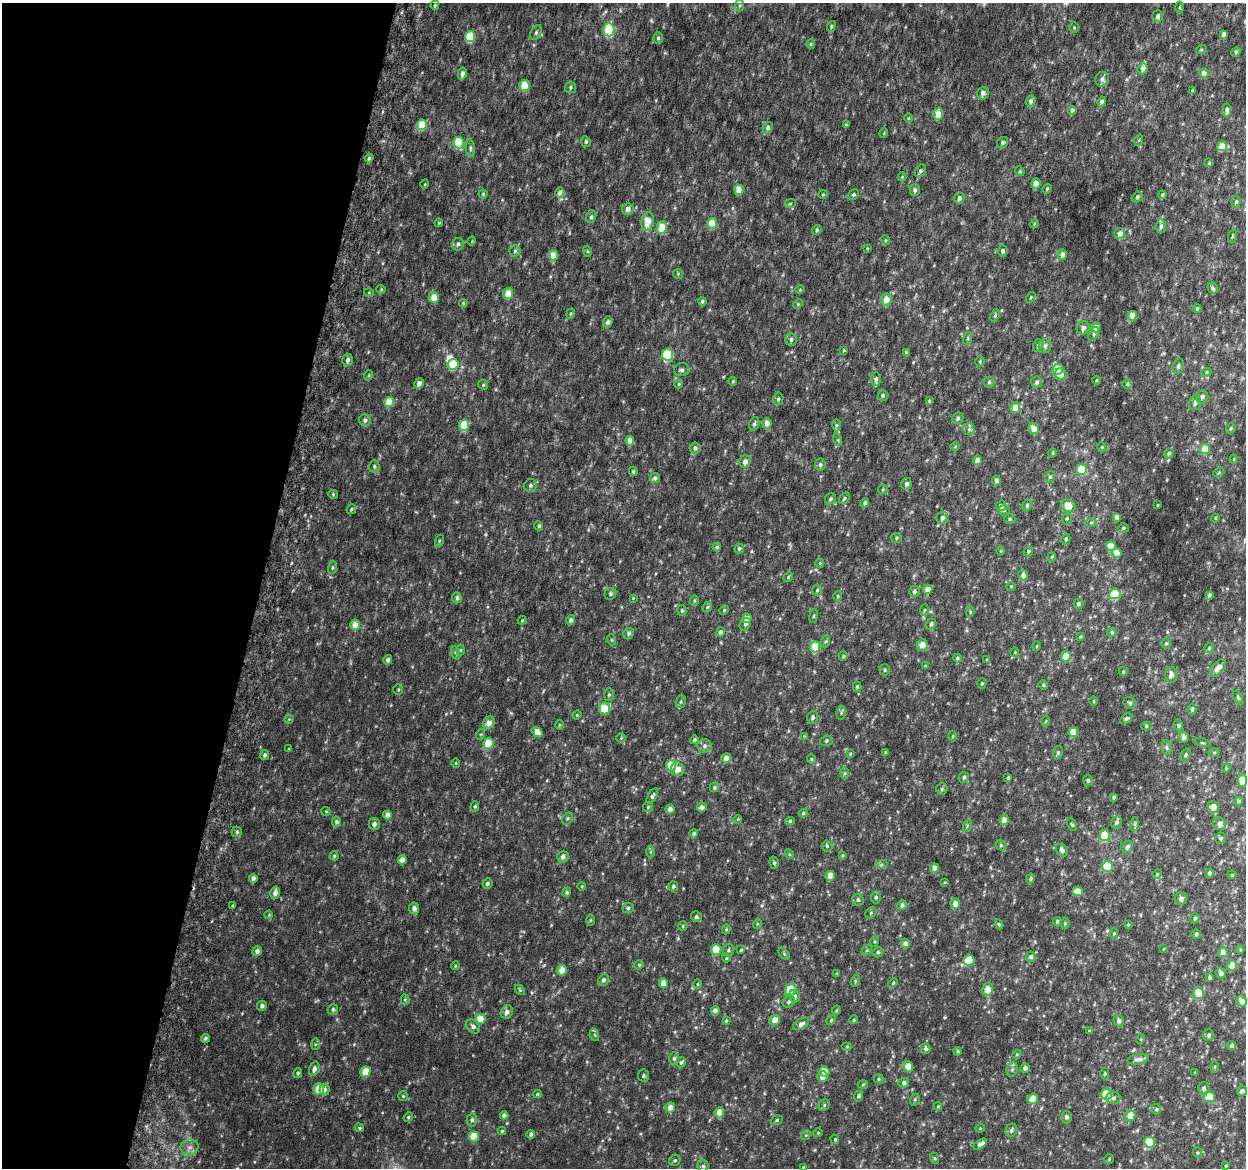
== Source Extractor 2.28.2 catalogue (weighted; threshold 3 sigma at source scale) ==
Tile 9 of 4 x 4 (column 1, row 3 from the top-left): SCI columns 50-1293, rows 1474-2639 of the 5084 x 5337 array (HDU 1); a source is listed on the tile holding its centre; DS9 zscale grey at full resolution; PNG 1248 x 1170 px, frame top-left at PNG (2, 3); each listed source drawn as its Kron ellipse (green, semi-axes under 4 px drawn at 4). Shown black and unused: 21% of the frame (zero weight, under 6 of 12 exposures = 5% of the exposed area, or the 3 px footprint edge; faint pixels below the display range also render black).
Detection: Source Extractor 2.28.2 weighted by HDU 2 'WHT'; one run over the whole footprint, this tile lists its part. Background 0.00184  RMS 0.0014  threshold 0.00563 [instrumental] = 3 sigma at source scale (4.09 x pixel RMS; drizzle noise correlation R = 1.36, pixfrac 0.8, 0.0396/0.0396 arcsec/px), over >= 5 px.
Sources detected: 493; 1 inside a brighter object's white glare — neither listed nor drawn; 4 inside a brighter listed object's ellipse — not listed separately; the other 488 listed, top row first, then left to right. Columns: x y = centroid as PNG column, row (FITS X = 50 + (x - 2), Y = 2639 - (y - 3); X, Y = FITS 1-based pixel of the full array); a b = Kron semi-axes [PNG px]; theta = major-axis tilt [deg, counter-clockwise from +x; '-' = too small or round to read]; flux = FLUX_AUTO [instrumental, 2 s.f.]
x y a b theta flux
435 5 5 3 - 0.14
740 5 6 4 83 0.15
1180 8 6 3 -90 0.14
1158 16 6 5 - 0.32
831 26 5 4 - 0.18
1074 28 5 4 - 0.16
609 30 6 5 - 6.3
536 32 8 5 63 0.25
1224 34 4 4 - 0.4
470 37 5 5 - 4.5
658 38 6 4 89 0.22
811 44 5 4 - 0.14
1201 50 5 3 - 0.11
1236 52 5 4 - 0.15
1143 69 6 5 - 0.46
1204 73 5 4 - 0.8
462 74 6 4 78 0.55
1102 79 7 6 - 0.4
524 85 5 5 - 2.6
570 87 6 5 - 0.22
1192 91 4 3 - 0.15
983 93 6 6 - 0.47
1031 101 5 4 - 0.35
1102 102 5 4 - 0.32
1072 110 4 4 - 0.32
1227 110 6 4 82 0.49
938 114 6 5 - 1.6
908 118 5 3 - 0.11
422 125 5 5 - 2.5
846 125 4 3 - 0.11
768 128 6 5 - 0.33
884 133 5 3 - 0.091
1139 140 5 3 - 0.11
459 142 6 5 - 4.3
586 142 5 5 - 0.23
1002 142 6 5 - 0.23
1222 146 5 5 - 2.1
470 148 8 4 -84 0.26
369 158 4 4 - 0.18
1209 163 4 4 - 0.13
920 171 7 5 60 0.28
1020 171 5 4 - 0.16
902 177 4 4 - 0.13
1036 183 5 4 - 0.85
425 184 5 3 - 0.087
1047 189 5 4 - 0.15
739 190 5 4 - 1.4
915 190 5 5 - 0.29
560 192 5 4 - 0.45
483 194 4 4 - 0.14
823 194 4 4 - 0.14
854 194 6 5 - 0.23
1162 195 4 3 - 0.16
1137 197 6 5 - 0.22
959 198 6 5 - 0.33
1236 202 6 4 84 0.23
790 204 6 3 20 0.13
628 209 6 5 - 0.71
591 217 6 5 - 0.25
648 221 9 6 79 1.7
439 223 4 3 - 0.13
712 223 5 5 - 2.6
1034 224 5 3 - 0.12
1161 226 7 5 85 0.36
662 227 6 5 - 2
817 230 5 4 - 0.18
1120 234 5 5 - 0.75
1232 236 7 3 72 0.16
885 240 5 3 - 0.12
472 241 4 3 - 0.086
458 244 6 5 - 0.29
867 248 3 3 - 0.095
515 251 5 5 - 0.18
587 251 5 3 - 0.14
1003 251 5 5 - 0.31
1062 254 5 5 - 0.46
553 255 5 5 - 1.3
678 274 5 5 - 0.13
1213 288 6 4 -61 0.24
381 289 4 4 - 0.14
800 290 5 3 - 0.096
369 293 5 3 - 0.1
508 293 5 5 - 1.4
434 297 6 5 - 1.5
1031 297 6 3 59 0.13
886 299 6 5 - 1.1
702 301 4 4 - 0.26
463 303 4 4 - 0.12
798 304 5 4 - 0.14
1197 309 4 3 - 0.18
571 314 5 4 - 0.14
995 316 6 4 64 0.17
1132 316 5 4 - 1.6
608 322 5 4 - 0.32
1083 328 7 6 - 0.47
1096 328 5 4 - 1.2
1094 334 7 4 61 0.23
968 338 6 4 72 0.16
791 339 6 6 - 0.34
1038 345 6 5 - 0.25
1045 346 7 6 - 0.37
844 350 3 3 - 0.13
906 352 4 4 - 0.13
668 355 6 5 - 7.7
348 360 6 5 - 0.38
980 361 5 4 - 0.14
453 364 5 5 - 3.5
1178 366 7 5 74 0.32
1058 369 5 5 - 2
682 370 7 6 - 0.33
1206 372 5 4 - 0.16
1061 374 6 6 - 0.97
369 375 5 3 - 0.13
876 379 7 5 -90 0.29
1096 380 4 3 - 0.11
733 381 4 4 - 0.13
989 382 5 5 - 0.24
1037 382 6 5 - 0.33
419 383 5 4 - 0.61
679 384 4 4 - 0.11
1127 384 5 4 - 0.17
483 385 5 4 - 0.18
883 395 5 5 - 0.24
1202 397 6 6 - 0.39
778 399 6 5 - 0.25
929 401 3 3 - 0.14
389 402 5 5 - 2.2
1195 403 7 6 - 0.44
1015 407 5 5 - 1.1
958 418 6 5 - 0.27
365 420 6 5 - 0.39
767 423 5 4 - 0.68
754 424 7 5 71 0.28
464 425 6 5 - 2.9
836 425 6 4 89 0.18
1034 428 5 5 - 1.2
969 429 6 6 - 0.26
1231 429 5 4 - 0.18
838 440 6 4 -72 0.14
630 441 5 4 - 1
955 447 5 3 - 0.11
1102 447 5 3 - 0.11
695 448 6 5 - 0.34
1205 449 5 5 - 1.5
1053 453 4 4 - 0.15
1169 453 5 4 - 0.2
1234 459 4 3 - 0.1
977 460 5 4 - 0.63
745 462 6 5 - 0.53
820 465 6 5 - 0.27
374 466 6 5 - 0.22
1082 470 5 5 - 4.3
633 471 5 3 - 0.17
1219 472 5 3 - 0.12
1050 477 6 4 61 0.21
655 478 5 5 - 0.3
996 480 5 4 - 0.33
906 484 6 5 - 0.38
530 486 6 6 - 0.29
883 489 5 4 - 0.15
333 494 5 4 - 0.12
844 498 6 4 51 0.2
830 499 6 5 - 0.26
865 503 5 4 - 0.32
1027 505 6 4 73 0.19
1157 505 3 2 - 0.072
1001 506 5 5 - 0.58
1068 506 7 6 - 1.8
351 509 5 4 - 0.15
1004 510 5 5 - 0.18
1117 517 4 4 - 0.54
942 518 6 6 - 0.46
1067 518 6 4 76 0.2
1215 518 4 4 - 0.11
1010 519 5 4 - 0.17
1091 522 6 4 1 0.17
539 526 5 4 - 0.2
1123 528 5 4 - 0.15
896 538 5 4 - 0.19
1066 539 6 4 77 0.18
439 541 6 4 71 0.15
1111 546 5 4 - 1.8
717 547 4 4 - 0.17
739 548 5 4 - 0.25
1001 551 4 3 - 0.099
1028 551 5 4 - 0.17
1117 553 5 4 - 1.4
1052 557 5 4 - 0.14
820 563 4 4 - 0.11
332 567 6 4 72 0.17
1023 575 6 5 - 0.58
788 577 5 4 - 0.15
1011 587 4 3 - 0.086
928 589 5 4 - 0.9
817 590 5 4 - 0.19
914 591 6 5 - 0.34
610 594 6 5 - 0.27
1115 594 5 5 - 5.4
1209 595 4 3 - 0.2
838 596 5 4 - 0.14
457 598 5 5 - 0.29
633 598 3 3 - 0.095
694 600 5 4 - 0.15
1078 604 5 5 - 0.26
707 607 5 4 - 0.16
724 610 5 4 - 0.12
924 610 6 4 87 0.14
682 611 5 4 - 0.22
970 612 5 4 - 0.14
814 616 7 3 81 0.16
747 618 5 4 - 0.99
522 620 4 4 - 0.12
571 620 4 4 - 0.45
745 624 7 5 57 0.27
931 624 5 5 - 0.32
355 625 5 5 - 1.1
720 632 5 4 - 0.29
1112 632 5 4 - 0.21
629 633 6 5 - 0.31
1080 637 3 3 - 0.11
612 640 5 3 - 0.11
826 641 6 4 70 0.17
1166 643 5 4 - 0.16
922 645 6 5 - 1
1037 646 5 3 - 0.095
815 647 5 5 - 3.1
1209 648 5 5 - 0.17
460 650 5 3 - 0.13
1015 652 5 3 - 0.096
456 653 7 4 -70 0.21
843 656 5 4 - 0.13
1065 656 5 5 - 1.3
957 658 4 4 - 0.21
987 659 3 2 - 0.09
388 660 5 4 - 0.3
925 666 4 3 - 0.11
1218 668 10 5 50 0.86
885 670 5 5 - 0.18
1123 672 4 4 - 0.14
1171 675 8 6 85 0.59
982 683 5 4 - 0.17
1043 685 5 4 - 0.15
857 687 5 4 - 0.2
398 690 5 4 - 0.16
609 695 6 5 - 0.22
1238 697 7 4 -64 0.19
1094 701 5 3 - 0.13
681 702 6 5 - 0.2
1130 703 7 5 -25 0.22
605 708 6 5 - 3.1
1192 709 5 4 - 0.2
841 713 7 5 79 0.2
577 715 4 4 - 0.12
813 717 7 5 71 0.29
289 719 4 4 - 0.11
1126 719 6 4 33 0.25
1046 721 5 3 - 0.11
489 723 6 5 - 0.92
559 725 5 3 - 0.12
1178 725 6 4 -70 0.16
1146 726 5 4 - 0.17
537 732 6 4 -37 1.1
1073 732 5 5 - 2.2
481 734 5 3 - 0.14
804 736 3 3 - 0.087
953 736 5 3 - 0.13
1184 737 5 5 - 0.58
621 738 5 5 - 0.17
694 740 4 4 - 0.25
826 741 6 5 - 0.23
488 743 5 5 - 2.9
1202 743 7 3 -13 0.14
704 746 7 7 - 0.39
1167 748 7 4 -83 0.23
289 749 3 3 - 0.1
885 752 4 3 - 0.12
1058 752 6 5 - 0.22
1214 753 5 4 - 0.15
850 754 4 3 - 0.12
265 755 5 4 - 0.26
1186 755 7 4 53 0.18
726 758 5 4 - 0.8
811 759 5 4 - 0.16
456 763 5 3 - 0.095
671 765 5 5 - 2.3
1226 768 4 4 - 0.11
678 769 6 6 - 1
845 773 6 4 89 0.19
964 777 5 5 - 0.28
1008 778 4 3 - 0.23
1088 780 5 5 - 0.25
1242 780 6 4 80 1.7
714 787 5 4 - 0.24
942 789 5 5 - 0.23
652 796 8 4 61 0.28
1114 797 4 3 - 0.21
1239 801 4 4 - 0.19
475 806 5 4 - 0.18
648 807 5 5 - 0.16
702 807 5 4 - 0.44
1213 807 6 5 - 0.97
670 809 4 4 - 0.65
326 811 5 4 - 0.14
803 813 4 4 - 0.17
387 815 4 4 - 0.65
567 818 6 5 - 0.2
738 819 4 3 - 0.091
1004 820 5 4 - 1
790 821 5 4 - 0.19
336 822 5 4 - 0.28
1116 822 6 5 - 0.3
374 824 5 5 - 0.47
1072 824 6 4 -62 0.16
1135 824 7 4 89 0.23
1220 824 6 6 - 0.56
967 826 6 4 72 0.14
237 832 5 5 - 0.26
694 833 4 4 - 0.31
1105 835 5 5 - 4.2
1221 838 5 5 - 0.21
1001 845 5 5 - 0.2
827 846 5 5 - 0.2
1127 847 6 5 - 0.44
1062 850 7 5 -53 0.4
650 852 6 4 89 0.15
789 854 5 4 - 0.14
842 855 4 3 - 0.12
334 856 4 4 - 0.15
563 857 6 5 - 0.49
402 860 4 4 - 0.71
774 863 6 5 - 0.22
881 865 6 4 19 0.17
1107 866 5 5 - 4.4
934 868 4 4 - 0.75
1210 873 4 4 - 0.26
1157 874 5 4 - 0.13
1232 875 4 4 - 0.12
830 876 5 4 - 1.2
253 878 5 4 - 0.48
1030 879 5 4 - 0.23
945 882 4 3 - 0.1
487 883 5 5 - 0.31
582 886 4 2 - 0.091
673 886 5 5 - 0.23
1078 891 5 5 - 1.3
567 892 5 4 - 0.2
275 893 6 4 77 0.52
876 897 6 5 - 0.23
1181 898 7 6 - 0.3
858 900 6 5 - 0.23
955 903 5 5 - 0.74
902 905 5 4 - 0.33
233 906 4 3 - 0.13
414 908 6 5 - 0.51
628 908 5 5 - 0.24
871 913 6 5 - 0.18
269 915 4 3 - 0.1
696 917 5 5 - 0.27
1195 918 5 4 - 0.21
590 920 6 4 89 0.14
1057 922 4 4 - 0.31
1065 923 5 4 - 0.16
757 924 5 3 - 0.12
999 924 5 4 - 0.18
1128 924 4 3 - 0.12
683 926 5 4 - 0.15
726 929 5 4 - 0.15
1114 933 5 4 - 0.17
1196 934 5 4 - 0.18
874 942 5 3 - 0.14
905 943 5 4 - 0.55
1163 949 4 2 - 0.078
716 950 5 5 - 3
728 950 6 5 - 0.25
741 950 4 3 - 0.13
867 950 6 4 45 0.17
1240 950 4 4 - 0.13
257 951 5 4 - 0.42
878 952 5 5 - 0.24
1223 952 5 4 - 1.3
784 954 7 4 -46 0.15
1031 957 5 5 - 0.36
726 958 4 4 - 0.13
969 960 5 5 - 2.9
639 965 4 4 - 0.14
455 966 4 3 - 0.11
1232 966 5 5 - 1.4
562 970 5 5 - 1.4
1221 973 5 5 - 0.38
837 974 3 3 - 0.13
1210 978 4 3 - 0.17
603 980 6 5 - 0.36
855 981 6 4 73 0.15
663 983 5 4 - 1.1
893 983 5 3 - 0.12
697 984 5 3 - 0.12
988 989 6 5 - 1.3
520 990 6 4 -47 0.15
791 990 6 5 - 3.3
1199 993 5 5 - 2.8
794 996 6 5 - 0.5
405 999 5 4 - 0.15
1242 1001 5 5 - 0.93
789 1002 6 5 - 0.24
262 1006 5 4 - 0.36
333 1009 5 5 - 0.24
836 1010 5 3 - 0.13
715 1011 4 4 - 0.68
507 1012 7 6 - 0.56
480 1019 5 5 - 1.6
775 1020 5 4 - 1.2
831 1020 5 4 - 0.15
854 1020 4 4 - 0.17
726 1021 4 4 - 0.13
1119 1021 6 5 - 0.44
801 1024 9 5 30 0.42
473 1026 8 6 -42 0.43
1089 1030 4 3 - 0.11
595 1035 6 4 -71 0.18
1209 1035 6 5 - 0.29
205 1038 4 4 - 0.22
1141 1039 5 3 - 0.11
315 1044 6 4 88 0.19
1232 1045 4 4 - 0.43
847 1046 5 3 - 0.11
926 1049 5 5 - 0.38
958 1051 4 3 - 0.15
1017 1054 5 3 - 0.11
674 1058 6 5 - 0.24
1138 1059 11 5 9 0.43
681 1062 5 4 - 0.24
908 1067 5 5 - 1.5
1215 1067 6 4 89 0.15
1025 1068 4 4 - 0.45
314 1069 7 5 73 0.48
1012 1069 7 5 69 0.28
825 1071 5 4 - 1.6
365 1072 5 5 - 2
298 1073 5 4 - 0.22
1195 1073 3 3 - 0.11
1105 1074 6 4 90 0.17
643 1076 6 5 - 0.21
822 1077 5 5 - 1.1
878 1079 5 4 - 0.16
904 1083 5 5 - 0.33
863 1085 5 3 - 0.13
1204 1088 6 5 - 0.29
318 1089 5 5 - 1.9
325 1090 6 5 - 0.37
1242 1091 5 5 - 0.47
537 1094 4 4 - 0.15
1106 1094 5 5 - 3.2
403 1096 5 5 - 0.15
858 1096 5 4 - 0.26
1209 1097 6 5 - 2.6
1113 1098 7 6 - 0.34
1033 1099 5 5 - 1.8
915 1100 6 4 71 0.19
824 1105 6 5 - 0.21
938 1106 4 3 - 0.093
670 1107 5 5 - 0.99
1156 1109 5 4 - 0.19
719 1112 5 4 - 1.2
504 1115 4 4 - 0.46
1130 1116 5 5 - 1.7
408 1117 5 4 - 0.16
1066 1117 6 5 - 0.33
472 1120 6 5 - 0.29
777 1120 6 4 19 0.21
359 1128 4 3 - 0.15
980 1128 4 4 - 0.12
1011 1130 7 6 - 0.32
502 1131 4 4 - 0.17
818 1133 4 4 - 0.11
531 1134 4 4 - 0.37
806 1135 5 4 - 0.15
474 1136 5 5 - 2.4
835 1139 5 4 - 0.15
1149 1142 5 5 - 4.6
980 1144 7 4 35 0.59
189 1147 9 8 - 0.61
1197 1153 5 4 - 0.15
934 1158 6 4 -71 0.14
1109 1159 5 4 - 0.12
675 1160 6 5 - 0.22
703 1166 5 5 - 0.22
1226 1166 4 3 - 0.13
803 1167 4 4 - 0.11
Isophote crosses this tile's border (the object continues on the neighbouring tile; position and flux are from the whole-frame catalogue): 1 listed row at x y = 1242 1001